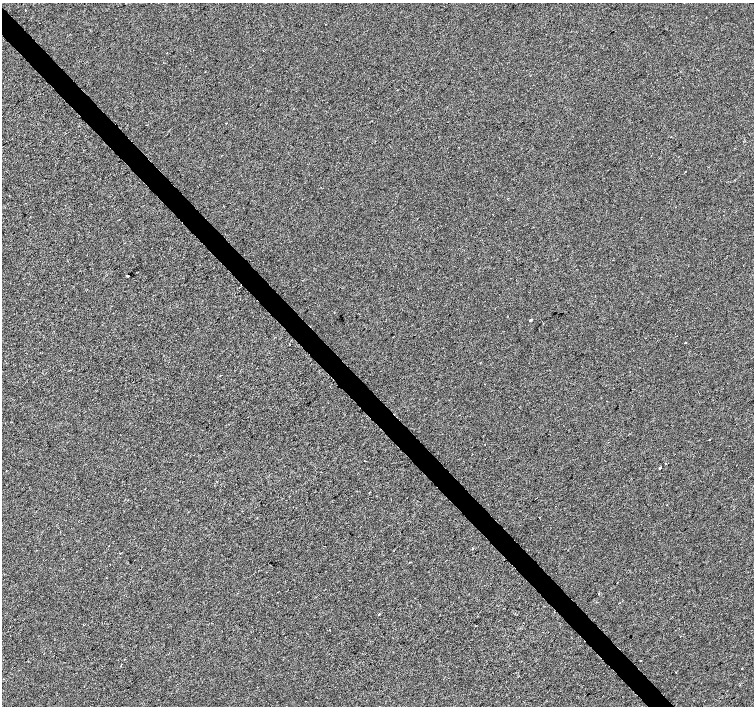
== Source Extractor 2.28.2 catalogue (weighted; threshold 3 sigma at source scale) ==
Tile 11 of 4 x 4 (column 3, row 3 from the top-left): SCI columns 3014-4517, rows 1621-3027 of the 6021 x 5991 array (HDU 1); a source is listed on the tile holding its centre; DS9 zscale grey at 2 x 2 block average (1 PNG px = mean of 2 x 2 image px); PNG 756 x 708 px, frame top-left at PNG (2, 3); no overlay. Shown black and unused: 4% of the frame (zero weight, under 2 of 3 exposures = <1% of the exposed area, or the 3 px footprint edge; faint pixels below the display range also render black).
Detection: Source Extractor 2.28.2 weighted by HDU 2 'WHT'; one run over the whole footprint, this tile lists its part. Background -2.44e-04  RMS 0.0042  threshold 0.0187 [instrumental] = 3 sigma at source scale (4.5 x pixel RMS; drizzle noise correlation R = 1.50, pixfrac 1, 0.0396/0.0396 arcsec/px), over >= 5 px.
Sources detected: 18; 2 cosmic-ray / hot-pixel residue — not listed; the other 16 listed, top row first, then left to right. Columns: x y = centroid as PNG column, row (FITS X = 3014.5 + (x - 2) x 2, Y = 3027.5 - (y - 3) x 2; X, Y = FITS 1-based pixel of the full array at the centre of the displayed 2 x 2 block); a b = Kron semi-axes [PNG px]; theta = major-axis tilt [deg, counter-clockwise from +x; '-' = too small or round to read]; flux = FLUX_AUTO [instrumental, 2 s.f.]
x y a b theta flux
226 123 2 2 - 0.45
222 155 2 2 - 0.4
127 275 2 2 - 3.3
530 320 2 2 - 2.2
685 342 2 2 - 0.65
289 344 2 2 - 0.96
710 439 2 2 - 0.43
365 461 2 2 - 0.6
665 463 2 2 - 1.2
660 468 2 2 - 7
257 518 2 2 - 0.46
472 549 2 2 - 16
598 593 2 2 - 0.68
379 614 2 2 - 5
329 630 2 2 - 0.77
640 660 2 2 - 0.45
Diffuse or blended objects may show on this block-average render without a row.